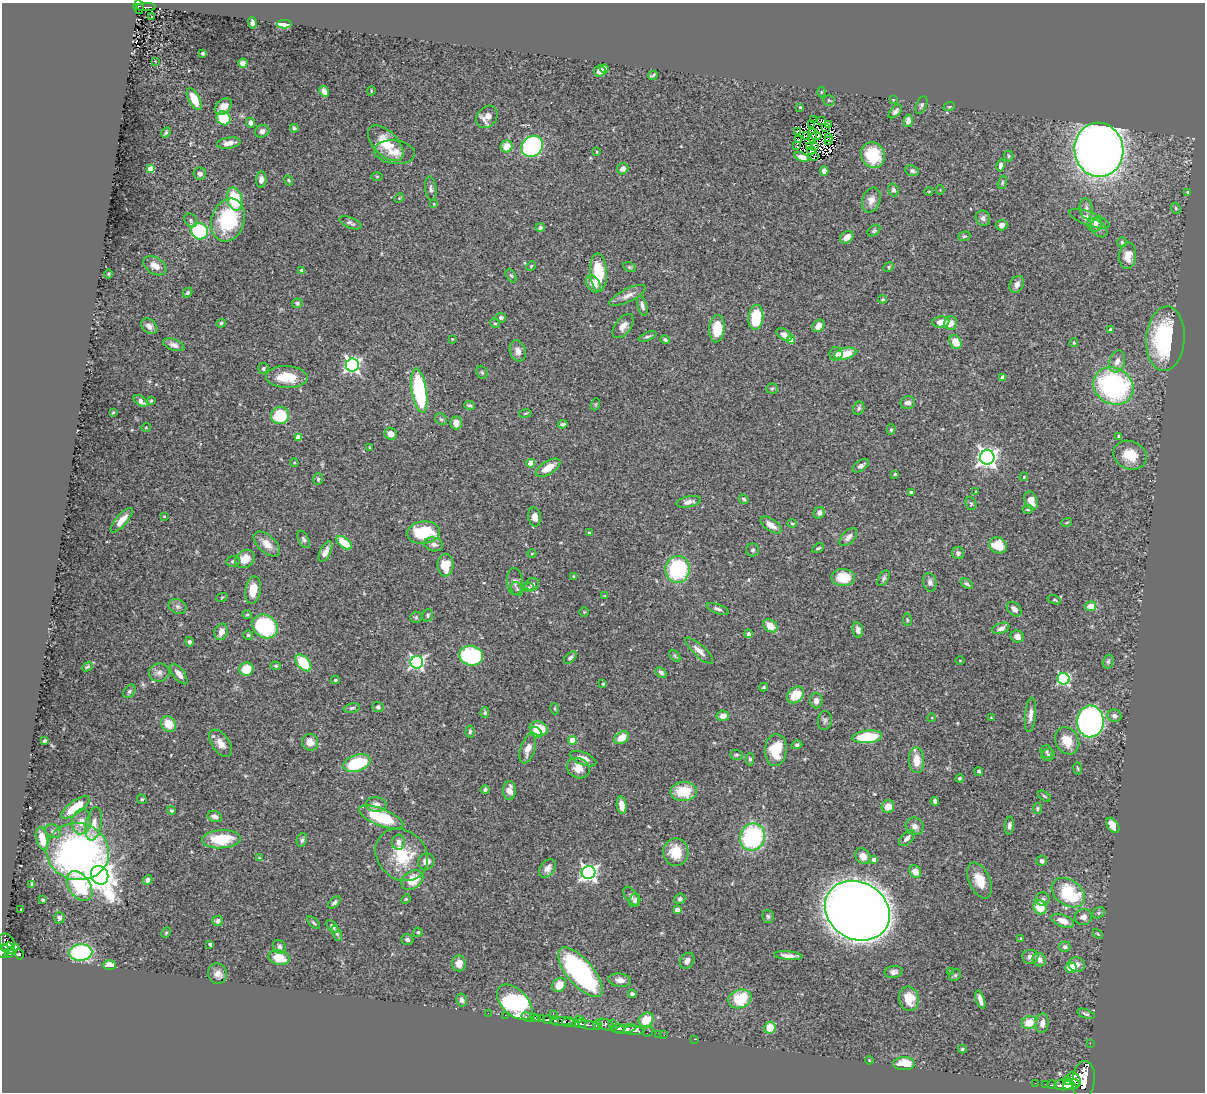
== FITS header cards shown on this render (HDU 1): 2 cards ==
NAXIS1  =                 1203
NAXIS2  =                 1090

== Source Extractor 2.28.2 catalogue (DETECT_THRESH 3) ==
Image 1203 x 1090 px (HDU 1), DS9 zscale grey, 1 PNG px = 1 image px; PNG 1207 x 1094 px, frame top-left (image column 1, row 1090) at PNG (2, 3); each listed source drawn as its Kron ellipse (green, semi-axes under 4 px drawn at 4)
Background 0.883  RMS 0.031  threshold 0.0923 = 3 sigma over >= 5 px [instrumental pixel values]
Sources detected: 430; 3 with non-positive FLUX_AUTO (blend fragments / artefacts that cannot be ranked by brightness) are neither listed nor drawn; the other 427 listed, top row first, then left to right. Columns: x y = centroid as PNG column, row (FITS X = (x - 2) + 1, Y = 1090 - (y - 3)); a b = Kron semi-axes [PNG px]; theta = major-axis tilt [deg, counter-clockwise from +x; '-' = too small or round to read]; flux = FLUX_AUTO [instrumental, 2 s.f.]
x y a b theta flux
139 7 7 5 -84 200
146 7 9 2 0 180
151 17 3 3 - 3.6
252 23 6 4 -78 5.2
284 24 7 4 -1 68
203 53 3 3 - 3.6
155 61 4 4 - 1.7
243 63 5 4 - 11
604 69 4 4 - 6.8
600 71 6 5 - 11
653 75 5 3 - 3
324 91 6 4 -61 15
371 91 4 3 - 1.5
821 92 5 3 - 1.7
194 99 12 5 -62 32
829 100 6 5 - 3.4
893 100 3 2 - 1.5
921 105 9 5 67 4.5
223 106 10 7 42 16
800 107 4 4 - 2.8
949 107 6 3 18 2.3
895 111 8 4 47 6.7
487 117 12 9 50 20
224 118 7 6 - 71
813 120 3 2 - 2.3
821 120 3 2 - 370
908 121 6 4 78 9.2
250 123 5 4 - 9
828 124 4 3 - 0.49
812 125 3 2 - 1.5
294 128 4 4 - 3.1
825 128 4 2 - 1.5
262 131 7 6 - 8.1
797 132 4 2 - 5.2
166 133 5 4 - 3.6
806 136 4 2 - 1.6
812 136 7 2 -84 2.7
816 136 5 3 - 3.3
828 138 4 2 - 2.4
798 139 2 2 - 1.7
828 141 4 2 - 3.1
229 143 12 5 8 15
386 143 22 12 -45 57
507 146 6 5 - 31
532 146 11 10 - 340
797 146 4 2 - 5.5
809 147 3 3 - 0.57
814 147 3 2 - 1.6
1099 150 27 24 -81 2100
811 151 4 2 - 0.59
394 152 20 11 -6 26
596 152 3 2 - 1.4
873 155 13 11 -67 80
814 156 4 2 - 2.1
1009 156 5 4 - 2.5
802 157 8 4 -21 11
1001 165 6 4 78 7.7
150 169 4 4 - 38
623 169 6 5 - 13
824 171 5 4 - 7.8
912 171 7 5 -20 4.6
200 173 6 6 - 9
377 176 6 4 -1 2.2
261 180 8 5 85 8.4
289 180 5 4 - 2.3
1002 182 7 4 72 3.1
431 189 12 5 -83 6.3
894 190 6 5 - 6
940 190 4 4 - 1.8
929 191 4 3 - 1.4
1187 192 4 3 - 2.4
399 198 5 4 - 2
235 199 11 7 -77 93
871 200 13 9 69 16
434 204 4 3 - 2
1176 208 6 4 -68 2.8
1086 209 10 6 -83 8.7
983 218 8 7 - 8
1089 219 21 7 -20 31
191 220 7 6 - 5.2
228 220 22 16 73 160
350 223 11 5 -23 5.8
1002 225 6 5 - 7.9
1095 225 7 7 - 10
540 228 5 4 - 5.9
1099 229 10 6 -46 7
200 231 8 8 - 190
874 231 7 5 38 3.6
964 236 6 4 18 3
847 237 7 5 39 19
1122 242 5 5 - 3
1128 256 13 8 84 23
155 266 13 8 -32 20
531 266 5 4 - 2.3
629 267 6 4 -26 2.9
889 267 5 4 - 3
301 270 3 3 - 2.3
598 273 19 8 -88 83
109 274 5 3 - 2
511 275 7 5 -61 3.2
593 284 9 6 -56 26
1017 284 9 6 58 11
187 293 5 4 - 3.5
628 295 20 6 26 15
883 299 4 4 - 3
297 303 5 5 - 4.9
642 306 10 4 -74 7.6
756 317 12 7 83 76
501 318 5 5 - 5.1
941 322 9 5 8 18
221 323 4 4 - 3.5
495 323 5 4 - 2.9
951 323 7 6 - 15
149 326 9 6 -41 10
623 326 14 8 53 15
818 326 7 5 48 14
717 329 13 7 85 56
1110 330 4 3 - 8.9
784 335 8 5 -34 11
648 336 9 4 21 4.4
452 339 4 3 - 1.5
1165 339 32 19 86 220
665 340 4 3 - 3.6
791 340 4 4 - 25
955 342 7 5 -59 29
1074 343 4 3 - 2
174 345 11 5 -18 9.5
518 351 11 8 -72 14
836 354 7 6 - 6.3
845 354 11 5 14 52
1117 361 11 7 71 14
352 365 6 6 - 560
263 368 5 5 - 5.4
482 372 7 5 -68 3.7
287 377 21 11 -2 53
1003 377 4 4 - 12
1113 386 21 18 -29 370
772 389 6 5 - 3.4
419 391 22 7 -81 230
141 401 8 4 -36 11
151 401 3 3 - 2.4
908 403 7 6 - 10
596 404 6 4 71 2.2
470 405 5 3 - 4.2
859 408 7 5 65 4.4
113 412 3 3 - 1.9
525 413 6 3 10 2.3
280 415 9 8 - 97
441 419 6 5 - 4.1
456 423 6 5 - 15
563 424 5 3 - 3.7
146 427 5 3 - 1.6
891 430 5 4 - 3.2
391 434 6 6 - 13
298 437 4 4 - 23
1119 437 4 3 - 3.1
370 447 3 2 - 1.7
1130 455 17 14 -22 40
987 457 7 7 - 1100
294 462 4 3 - 1.6
531 463 4 4 - 40
861 466 9 5 33 7.1
548 468 14 6 32 29
895 474 4 3 - 3.1
1024 477 4 3 - 1.7
318 479 6 5 - 3.3
911 492 3 3 - 2.9
976 492 4 4 - 2.1
744 499 5 4 - 3.2
1031 501 9 6 -66 21
689 502 13 5 11 11
971 503 7 5 -68 3.3
1028 509 5 3 - 2.1
819 513 6 5 - 6.7
164 516 3 2 - 1.5
535 517 10 6 -80 13
122 520 15 5 49 22
1067 522 5 3 - 2
792 524 5 3 - 2.3
771 525 12 6 -34 15
423 533 16 11 6 99
589 533 4 3 - 3.2
848 537 11 6 46 11
304 539 9 5 -63 5.1
344 543 9 5 -37 46
267 544 16 8 -43 24
434 544 9 7 -11 8.8
998 545 9 8 - 38
818 548 6 3 30 3.4
753 550 6 6 - 4.9
325 552 11 5 62 14
958 553 6 6 - 5.3
532 554 4 3 - 1.7
245 559 10 8 34 29
233 561 7 5 8 4.6
445 565 11 8 88 44
678 569 13 12 - 190
574 577 4 3 - 2.4
843 577 11 8 -1 53
884 578 8 5 60 4.8
515 581 13 8 -87 9.7
930 582 9 6 -77 6.8
532 584 7 6 - 8.1
967 584 7 4 -34 5.1
529 587 5 3 - 1.9
517 589 7 5 -62 4.3
253 590 14 8 80 38
605 596 3 3 - 1.8
222 597 6 3 20 1.8
1054 600 7 3 -20 2.6
177 606 9 7 -25 7.8
1090 606 5 5 - 28
718 609 11 4 -19 6.4
1014 609 8 6 -43 9.4
584 612 4 4 - 2
247 615 5 3 - 2.3
428 615 6 5 - 3.7
416 617 6 5 - 3.5
907 620 6 3 -82 2.4
265 626 13 11 -37 230
770 626 8 5 -36 26
1001 628 9 5 20 11
858 630 8 5 -79 7.7
221 632 8 6 68 16
748 634 4 4 - 5.1
248 635 5 5 - 3
1017 636 7 6 - 11
189 642 5 4 - 4.4
699 651 18 6 -42 15
471 656 12 10 -9 180
675 656 7 3 -53 3.1
570 658 7 4 42 5.1
960 660 4 3 - 1.8
417 662 6 6 - 460
1108 662 7 5 74 3.7
303 663 10 6 -47 72
276 666 5 4 - 2.6
87 667 6 4 22 3.4
246 669 7 6 - 58
661 672 6 4 -43 5.9
159 673 10 9 - 11
179 674 12 5 -52 14
1064 679 6 6 - 270
335 680 4 3 - 2.7
603 684 3 2 - 2.2
764 687 4 3 - 2.7
129 691 7 5 51 4.6
796 695 9 7 44 45
816 701 7 6 - 9.1
378 707 6 5 - 4.2
352 708 8 5 9 4.3
555 709 5 3 - 2.3
485 712 5 4 - 2.8
1030 715 17 5 84 12
723 716 6 5 - 12
1114 716 7 6 - 7.9
932 718 4 3 - 1.7
991 718 3 2 - 1.8
825 720 9 7 82 5.3
1090 721 16 13 88 620
169 724 8 7 - 34
539 729 9 7 -18 49
470 732 6 4 86 3.8
536 732 6 5 - 19
867 737 15 6 5 100
621 738 8 5 35 28
573 740 4 4 - 54
44 741 4 3 - 3.2
1067 741 14 11 -60 34
310 742 8 8 - 18
221 743 15 8 -55 19
797 745 5 4 - 4.8
528 749 15 7 72 21
776 750 16 11 85 59
1046 751 6 6 - 4.1
736 755 6 5 - 3.6
1048 755 7 6 - 4.6
583 759 14 6 -22 18
750 759 6 4 -90 3.8
916 760 13 7 -87 32
357 763 14 8 19 140
578 768 12 10 -25 23
1078 768 6 3 -81 2.3
979 771 4 4 - 3.4
960 778 4 4 - 2.9
485 789 4 4 - 4
509 790 9 6 -90 17
684 791 13 9 3 63
1044 796 7 3 -36 2.9
142 799 5 4 - 2.7
935 801 4 3 - 5.5
376 805 10 7 -6 15
622 805 8 5 -83 13
75 807 17 6 36 62
888 807 6 6 - 25
1037 808 5 4 - 3
171 810 4 4 - 3.2
215 817 7 5 -17 10
381 817 23 8 -22 100
81 822 13 9 79 21
94 824 17 8 80 20
1009 825 9 4 86 6.9
1113 825 9 5 -54 23
915 826 9 8 - 10
53 831 8 6 -26 6.4
752 837 14 12 68 240
907 838 10 5 46 10
42 839 12 6 -76 37
221 839 19 9 4 76
302 840 7 5 79 4.9
398 842 7 6 - 11
78 852 31 28 -12 790
676 852 14 12 -87 43
402 855 28 24 -44 91
863 856 8 7 - 19
259 858 4 2 - 1.6
874 859 4 4 - 12
1042 861 5 5 - 6
426 862 8 8 - 14
547 868 10 7 51 12
915 872 6 5 - 20
589 873 7 6 - 700
100 875 10 8 -57 3000
148 880 5 4 - 7.4
412 880 12 8 36 43
980 880 19 10 -66 37
32 884 4 3 - 3.2
80 886 16 11 -56 140
1068 893 18 12 -35 120
631 896 11 6 -55 5.9
406 899 5 4 - 2.2
680 899 5 5 - 4.7
1043 899 7 7 - 6.1
43 900 3 3 - 2.3
635 900 7 5 77 6.2
334 902 7 4 43 4.1
1040 907 7 6 - 46
21 909 3 2 - 1.2
677 910 4 4 - 17
857 911 34 28 -31 3000
1098 913 7 5 39 3.6
768 916 6 5 - 4.1
1083 917 8 8 - 10
59 918 6 5 - 4.7
218 921 5 5 - 6.3
1063 921 12 6 -21 20
314 923 8 3 -45 2.8
333 927 8 4 -48 6.7
418 932 4 4 - 4
166 933 6 4 62 3
337 933 8 4 -65 4.5
1098 934 6 3 -45 2.2
1021 938 3 2 - 1.3
407 940 6 5 - 5.7
7 944 10 7 -62 740
210 944 3 3 - 5.8
7 947 6 3 34 390
15 947 3 3 - 130
279 947 7 6 - 8.5
1065 947 5 5 - 6.2
3 951 7 5 67 760
9 952 5 4 - 410
81 952 11 8 3 230
19 954 5 4 - 300
788 956 14 3 -5 11
1030 957 8 7 - 8.9
279 958 10 7 -13 42
1039 960 7 6 - 13
687 961 8 6 53 8.4
459 963 8 7 - 20
109 965 7 5 -3 19
1077 965 8 7 - 9.7
1071 968 6 5 - 42
951 971 4 3 - 2.5
580 972 30 13 -49 390
894 972 9 6 7 7.3
217 974 10 9 - 13
955 975 6 5 - 3.7
620 980 11 6 -8 14
559 985 8 6 50 26
632 994 4 4 - 5.4
740 999 12 9 20 89
909 999 12 9 -79 37
462 1000 6 5 - 7.8
980 1000 9 4 -72 13
515 1002 21 12 -45 420
488 1013 2 2 - 10
553 1014 2 2 - 15
1086 1014 9 4 -20 4.5
505 1015 2 2 - 12
527 1017 6 3 -30 390
535 1018 4 3 - 230
538 1019 3 3 - 170
542 1019 3 2 - 190
579 1019 3 2 - 270
547 1020 4 3 - 610
555 1020 4 3 - 560
646 1020 8 6 39 40
563 1021 12 4 4 2000
569 1023 7 2 -7 570
581 1023 6 4 27 460
1029 1023 7 6 - 34
1042 1023 10 6 83 12
613 1024 3 2 - 120
589 1025 11 3 -8 540
597 1025 4 4 - 460
605 1025 9 5 -19 580
618 1028 7 4 1 1300
770 1028 6 5 - 33
625 1029 11 3 12 750
634 1031 10 3 -4 950
648 1032 5 2 - 33
658 1034 2 2 - 27
664 1035 2 2 - 9.2
694 1039 2 2 - 14
1090 1043 2 2 - 12
962 1049 4 3 - 2.8
869 1060 4 3 - 1.8
904 1064 11 6 1 28
1074 1079 8 5 -49 1600
1083 1080 19 11 84 7100
1067 1081 4 4 - 800
1035 1083 2 2 - 16
1045 1084 2 2 - 14
1052 1085 5 3 - 140
1064 1085 10 5 6 2100
1072 1085 8 5 9 1900
At the frame edge (FLAGS 8, measured only in part): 1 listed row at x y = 3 951
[3 non-positive-flux detections neither listed nor drawn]